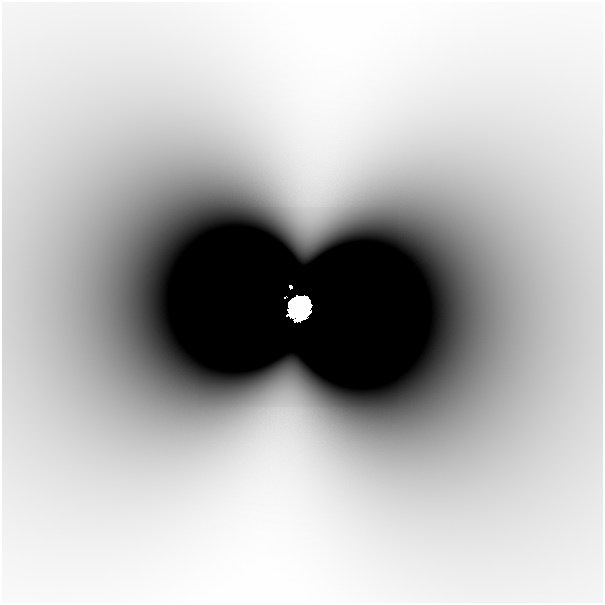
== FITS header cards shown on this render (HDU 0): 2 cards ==
NAXIS1  =                  601
NAXIS2  =                  601

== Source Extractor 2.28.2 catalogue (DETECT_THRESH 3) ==
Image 601 x 601 px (HDU 0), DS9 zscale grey, 1 PNG px = 1 image px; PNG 605 x 605 px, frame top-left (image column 1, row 601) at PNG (2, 2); no overlay
Background -9.49e-09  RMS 1.7e-09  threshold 5.02e-09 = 3 sigma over >= 5 px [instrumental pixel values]
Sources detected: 4; all 4 listed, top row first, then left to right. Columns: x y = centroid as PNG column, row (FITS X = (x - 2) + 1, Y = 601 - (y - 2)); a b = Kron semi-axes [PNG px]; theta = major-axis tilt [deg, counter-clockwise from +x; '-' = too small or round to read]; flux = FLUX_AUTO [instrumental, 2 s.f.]
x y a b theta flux
310 224 34 21 85 2.6e-06
291 287 5 4 - 8.5e-01
285 297 5 3 - 2.1e-01
299 307 21 18 61 2.6e+01